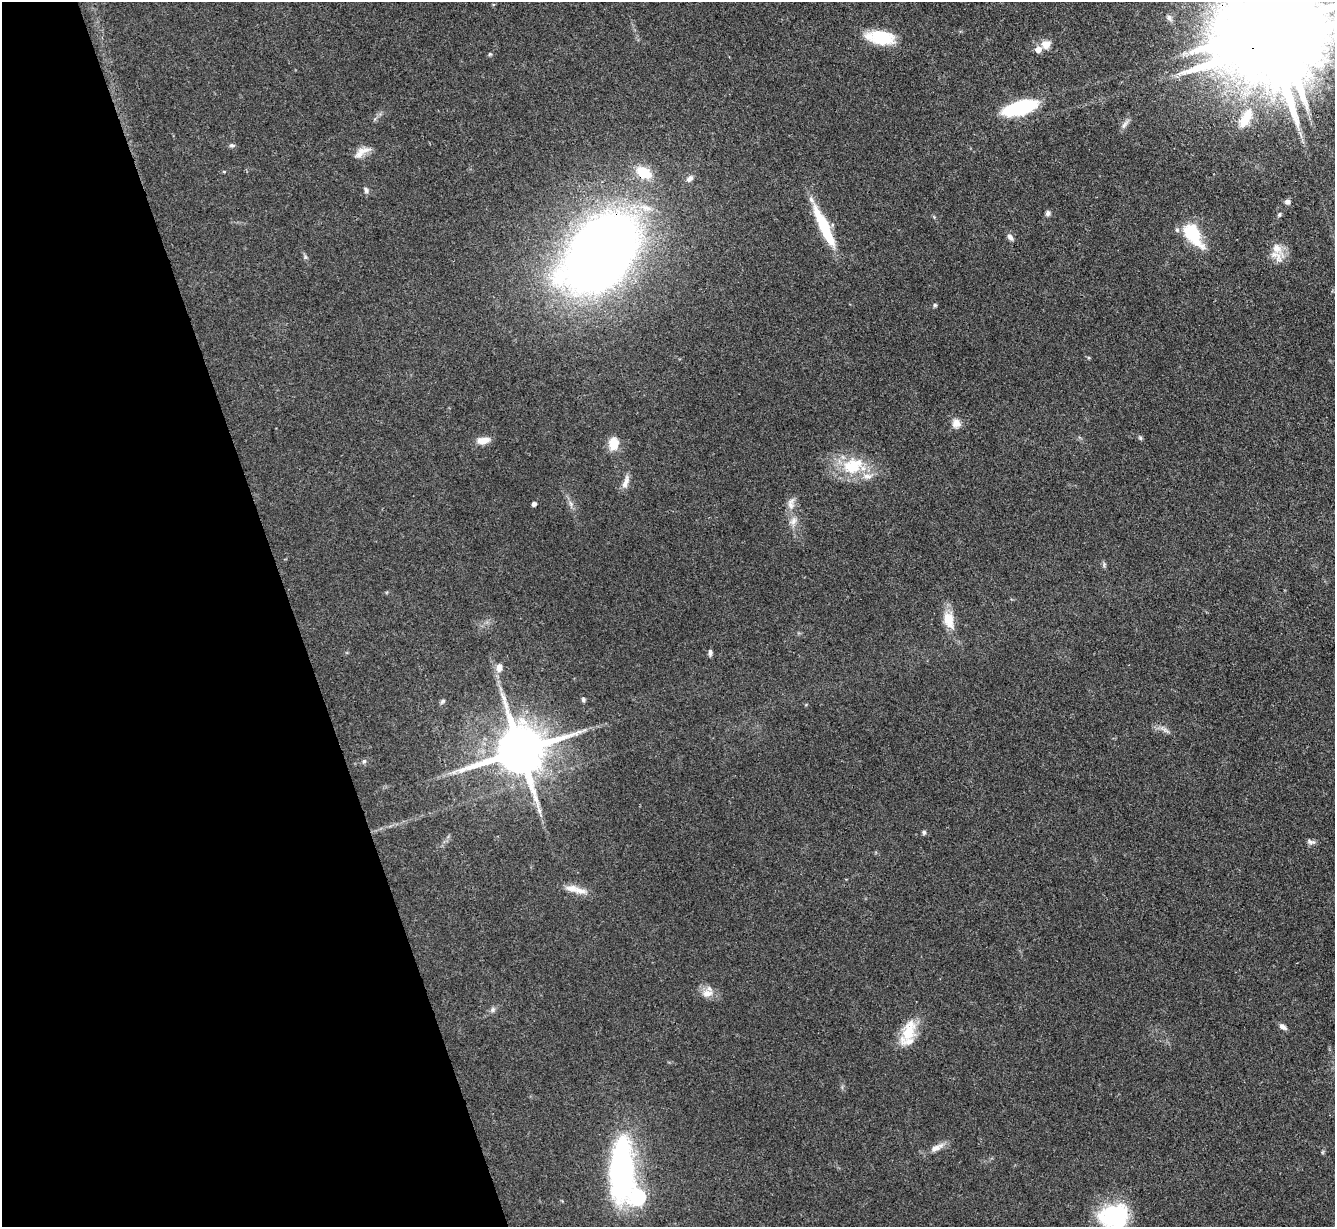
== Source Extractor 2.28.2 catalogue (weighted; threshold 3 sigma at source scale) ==
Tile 5 of 4 x 4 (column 1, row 2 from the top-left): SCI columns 2-1334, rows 2597-3821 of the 5333 x 5319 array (HDU 1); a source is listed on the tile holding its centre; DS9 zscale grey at full resolution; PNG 1337 x 1229 px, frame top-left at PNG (2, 2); no overlay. Shown black and unused: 22% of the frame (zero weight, under 3 of 4 exposures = <1% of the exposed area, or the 3 px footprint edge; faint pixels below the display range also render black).
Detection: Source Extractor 2.28.2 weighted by HDU 2 'WHT'; one run over the whole footprint, this tile lists its part. Background 0.085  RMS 0.0061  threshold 0.0275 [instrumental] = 3 sigma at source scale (4.5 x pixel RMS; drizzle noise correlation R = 1.50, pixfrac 1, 0.05/0.05 arcsec/px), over >= 5 px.
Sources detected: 66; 2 inside a brighter object's white glare — not listed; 9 inside a brighter listed object's ellipse — not listed separately; the other 55 listed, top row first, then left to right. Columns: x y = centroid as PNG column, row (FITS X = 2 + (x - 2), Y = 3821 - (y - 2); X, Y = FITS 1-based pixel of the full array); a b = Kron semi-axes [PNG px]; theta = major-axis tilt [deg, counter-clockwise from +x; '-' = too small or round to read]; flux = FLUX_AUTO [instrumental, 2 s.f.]
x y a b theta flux
1169 18 9 6 -61 1.8
882 37 29 16 -10 23
1046 44 12 11 - 5.5
1271 44 31 17 9 14000
490 54 5 4 - 0.74
1021 108 38 14 16 42
1244 120 20 14 64 11
1125 124 17 5 54 2.5
232 145 8 5 -1 1.4
363 151 23 9 11 6
224 172 4 4 - 0.59
644 172 18 12 -31 16
689 179 11 8 39 3
366 190 9 6 -69 1.7
1287 202 7 6 - 2.3
1048 213 6 6 - 1.9
1279 214 6 5 - 1
824 226 49 10 -64 32
1177 230 7 5 -87 1.4
1193 234 25 12 -56 32
1010 237 10 6 -53 2.4
1277 248 21 11 -54 7.4
601 253 61 38 50 890
305 257 6 5 - 1.1
935 305 6 5 - 1
956 423 12 11 - 4.6
1140 438 6 5 - 1
483 440 16 8 8 6.3
614 443 14 10 84 10
853 466 33 22 9 28
626 482 18 7 71 4.4
791 503 18 9 81 5.3
534 504 4 4 - 2.5
571 504 9 5 -59 1.9
793 521 13 9 61 4.5
1104 564 9 3 85 1
949 620 22 12 -78 12
710 652 8 5 -86 1.7
499 668 11 7 86 4.3
583 699 6 5 - 1.2
442 701 8 5 44 1.2
1165 730 10 5 -35 2.3
520 751 15 14 - 3900
364 761 6 6 - 1.1
454 772 8 5 44 1.7
924 832 6 5 - 1.1
1311 842 11 6 -17 2.1
572 888 20 10 -11 6.8
707 993 15 10 7 6.2
493 1010 8 5 71 1.5
1283 1027 10 5 -36 2.7
909 1032 36 16 66 18
935 1148 17 8 29 5
621 1169 57 21 89 160
1114 1216 32 25 11 56
Overlapping masked pixels (flux is a lower limit): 4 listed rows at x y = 1271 44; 644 172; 601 253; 520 751
Isophote crosses this tile's border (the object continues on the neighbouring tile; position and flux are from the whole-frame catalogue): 2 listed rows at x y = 1271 44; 1114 1216